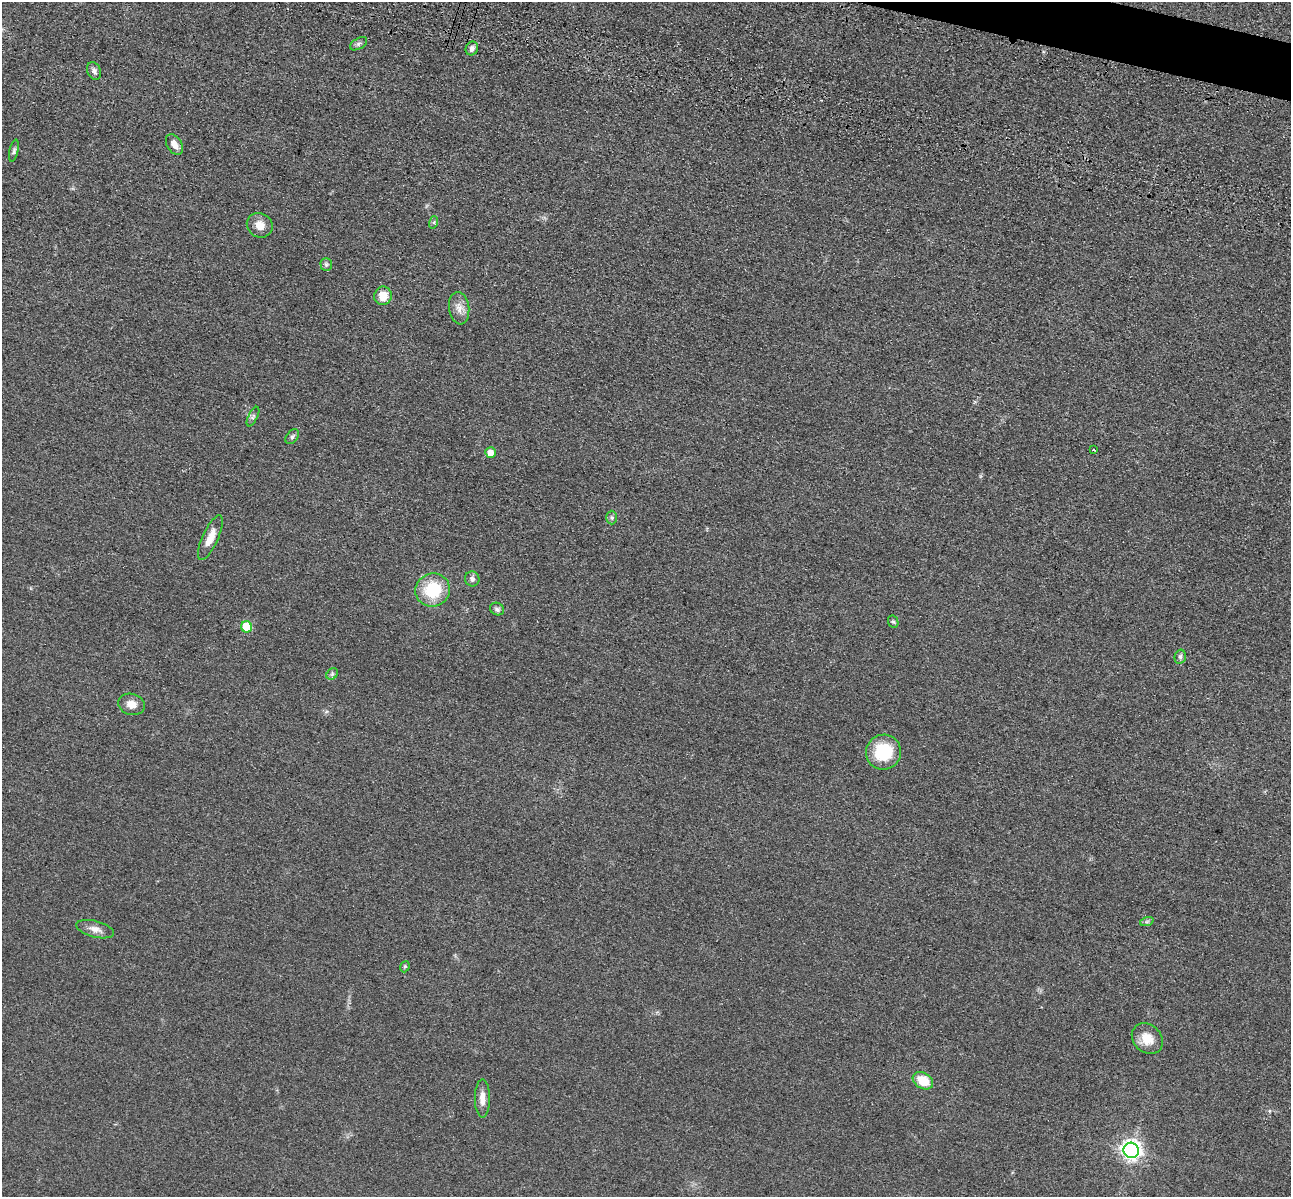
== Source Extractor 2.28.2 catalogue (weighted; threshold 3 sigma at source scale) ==
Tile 10 of 4 x 4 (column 2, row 3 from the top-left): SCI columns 1462-2750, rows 1591-2785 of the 5350 x 5365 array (HDU 1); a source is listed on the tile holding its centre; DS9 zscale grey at full resolution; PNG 1293 x 1199 px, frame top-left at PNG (2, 2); each listed source drawn as its Kron ellipse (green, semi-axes under 4 px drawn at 4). Shown black and unused: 1% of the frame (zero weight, under 3 of 4 exposures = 9% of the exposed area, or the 3 px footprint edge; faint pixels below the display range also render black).
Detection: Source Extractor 2.28.2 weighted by HDU 2 'WHT'; one run over the whole footprint, this tile lists its part. Background 0.0477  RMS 0.0085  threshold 0.0383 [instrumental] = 3 sigma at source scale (4.5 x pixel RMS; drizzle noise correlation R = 1.50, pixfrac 1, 0.05/0.05 arcsec/px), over >= 5 px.
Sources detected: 32; all 32 listed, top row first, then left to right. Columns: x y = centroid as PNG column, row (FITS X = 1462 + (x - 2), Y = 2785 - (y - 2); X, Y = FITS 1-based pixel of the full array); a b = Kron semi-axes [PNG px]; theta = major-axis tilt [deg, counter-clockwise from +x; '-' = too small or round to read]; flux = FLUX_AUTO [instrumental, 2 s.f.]
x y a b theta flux
359 44 9 5 30 2
472 48 7 6 - 2.9
94 71 9 6 -67 3
174 145 11 7 -58 6.8
14 151 11 4 77 1.9
434 222 6 4 73 1.2
260 225 13 12 - 8.4
326 265 6 5 - 1.5
383 296 9 8 - 11
459 308 16 10 -82 6.9
253 417 11 4 63 2
292 437 8 5 52 1.8
1093 450 3 2 - 0.72
490 452 5 5 - 7.6
612 518 7 5 -89 1.8
210 538 24 7 65 10
472 579 7 7 - 3.1
433 590 17 16 - 35
497 609 7 6 - 2.5
893 622 6 5 - 1.4
246 627 5 5 - 35
1180 657 7 5 76 1.9
332 674 6 5 - 1.6
131 704 13 10 -17 7.4
883 752 17 17 - 37
1147 921 7 4 19 1.5
95 929 19 8 -15 6.5
405 967 6 4 68 1.2
1147 1039 17 14 -44 12
923 1081 11 8 -31 18
482 1098 19 7 -90 7
1131 1150 8 7 - 410